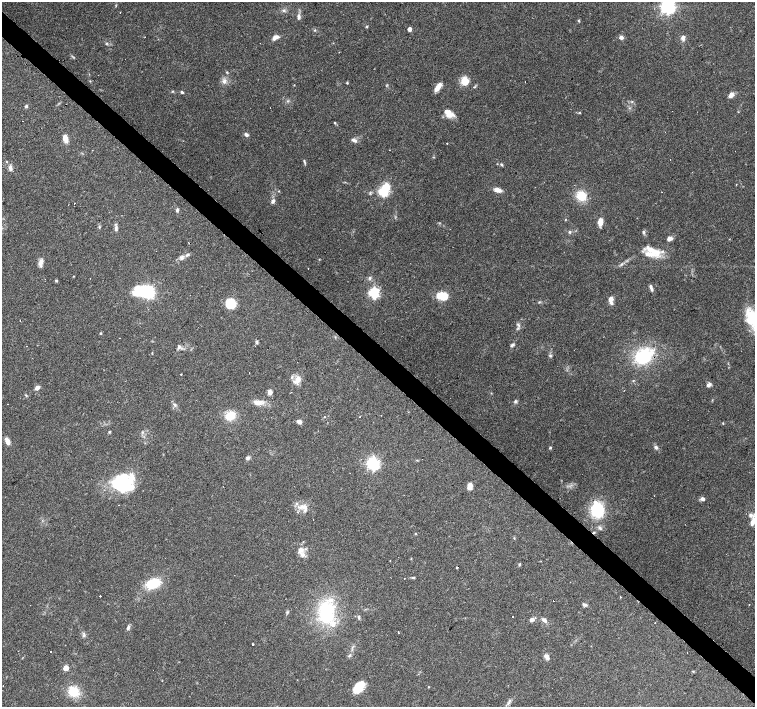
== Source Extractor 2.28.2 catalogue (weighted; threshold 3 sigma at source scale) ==
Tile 6 of 4 x 4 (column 2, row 2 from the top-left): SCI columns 1505-3009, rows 2977-4386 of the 6019 x 6019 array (HDU 1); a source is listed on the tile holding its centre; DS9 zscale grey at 2 x 2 block average (1 PNG px = mean of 2 x 2 image px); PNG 757 x 709 px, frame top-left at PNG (2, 2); no overlay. Shown black and unused: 4% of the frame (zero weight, under 3 of 4 exposures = <1% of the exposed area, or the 3 px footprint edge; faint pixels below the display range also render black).
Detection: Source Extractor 2.28.2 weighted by HDU 2 'WHT'; one run over the whole footprint, this tile lists its part. Background 0.0444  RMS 0.0047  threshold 0.021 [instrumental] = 3 sigma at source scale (4.5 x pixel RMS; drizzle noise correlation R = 1.50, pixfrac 1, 0.0396/0.0396 arcsec/px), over >= 5 px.
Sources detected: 160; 1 inside a brighter object's white glare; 14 cosmic-ray / hot-pixel residue — not listed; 16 inside a brighter listed object's ellipse — not listed separately; the other 129 listed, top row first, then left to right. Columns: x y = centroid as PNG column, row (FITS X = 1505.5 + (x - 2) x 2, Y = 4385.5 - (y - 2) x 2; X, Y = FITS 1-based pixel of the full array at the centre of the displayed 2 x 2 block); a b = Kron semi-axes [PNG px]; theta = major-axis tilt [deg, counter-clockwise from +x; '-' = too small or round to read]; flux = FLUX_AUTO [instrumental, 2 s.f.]
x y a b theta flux
668 6 5 4 - 420
284 10 4 4 - 1.9
299 16 8 4 -88 3.6
578 20 3 3 - 0.95
366 27 3 3 - 1
409 29 3 3 - 7
315 30 3 3 - 0.88
275 37 9 5 32 5.5
621 37 5 4 - 3.7
683 38 5 4 - 4.5
106 43 3 3 - 0.94
339 52 2 2 - 0.42
227 72 3 3 - 0.81
224 81 7 5 68 4.3
465 81 9 7 -55 16
347 83 3 3 - 1
294 85 3 2 - 0.45
438 87 12 5 54 7.5
172 91 3 2 - 0.86
182 92 4 3 - 1.6
731 95 7 5 58 4.9
26 106 4 3 - 1.9
579 113 4 2 - 0.81
449 114 10 8 -26 10
335 123 3 3 - 0.99
246 135 6 4 -37 2.6
65 138 8 4 -77 8.5
354 140 8 4 -20 3.6
447 143 2 2 - 0.51
389 150 2 2 - 0.37
304 161 5 2 - 1.2
501 164 5 3 - 1.5
10 168 9 4 -72 3.9
736 185 2 2 - 1.2
497 190 9 5 -17 6.4
279 191 3 2 - 0.69
383 191 4 3 - 110
662 192 2 2 - 0.36
581 196 9 7 -48 24
273 201 6 4 62 3.1
74 203 2 2 - 0.72
177 210 5 3 - 2.1
600 222 8 5 81 8.8
99 227 4 3 - 1.1
116 229 8 4 87 3
570 232 4 3 - 1.7
644 232 4 4 - 1.7
669 239 6 4 24 5.3
650 249 17 8 -40 13
182 257 9 5 48 4.4
319 259 3 2 - 0.54
41 263 9 4 76 5.7
308 268 2 2 - 1.8
73 276 2 2 - 0.56
369 278 5 4 - 2
56 281 4 3 - 1.4
651 287 7 4 -76 3
148 292 10 5 -9 220
374 293 4 4 - 140
442 296 10 6 -11 27
611 299 6 4 62 5.5
230 303 8 7 - 36
20 320 2 2 - 0.4
518 325 7 2 -41 1.8
100 333 3 3 - 0.98
257 343 4 3 - 1.5
512 345 7 3 47 2.2
179 346 5 3 - 2.2
550 356 4 4 - 1.6
643 356 18 13 31 65
181 374 2 2 - 0.83
298 380 11 7 73 8.8
708 385 6 4 34 3.5
37 387 6 4 39 4.2
270 392 5 4 - 4.7
26 395 4 2 - 0.92
515 401 4 4 - 1.8
259 402 9 7 41 6.4
8 404 2 2 - 0.5
175 405 6 3 -56 2.1
381 415 2 2 - 0.92
230 416 10 8 17 22
324 417 2 2 - 9
360 417 2 2 - 3.1
299 422 6 4 -36 4.4
723 423 3 2 - 0.76
109 432 4 3 - 1.1
7 441 9 5 -62 5.5
550 447 3 3 - 1.4
656 447 5 4 - 2.6
248 458 5 4 - 2.5
373 464 5 4 - 260
122 483 25 19 28 71
470 486 7 4 88 8.1
703 499 6 4 -23 3.1
119 505 2 2 - 2
304 507 14 8 -41 10
597 510 13 11 -77 57
752 522 10 5 74 6.2
600 528 7 3 -54 2.1
415 534 3 3 - 0.89
300 550 9 6 79 7.2
519 564 4 3 - 1
457 567 2 2 - 62
413 577 4 3 - 1.3
404 578 2 2 - 0.4
153 584 12 7 17 40
100 596 2 2 - 3.3
553 600 2 2 - 7
584 605 6 4 -22 2.2
326 613 29 20 89 72
359 617 5 3 - 1.7
532 619 5 4 - 4.4
544 620 7 4 -39 3.6
655 623 2 2 - 0.89
128 627 7 4 76 2.3
398 632 3 2 - 1.4
84 635 5 3 - 1.9
252 644 2 2 - 7.9
687 652 2 2 - 0.43
349 655 5 3 - 1.4
547 657 8 4 -52 4.5
66 668 3 3 - 18
693 671 3 3 - 1
162 681 2 2 - 0.72
428 687 3 2 - 0.54
358 690 14 9 21 13
73 692 12 11 - 22
509 701 3 2 - 1.2
Overlapping masked pixels (flux is a lower limit): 1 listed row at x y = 643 356
Isophote crosses this tile's border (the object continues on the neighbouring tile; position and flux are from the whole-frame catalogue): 2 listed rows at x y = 668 6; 752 522
Diffuse or blended objects may show on this block-average render without a row.